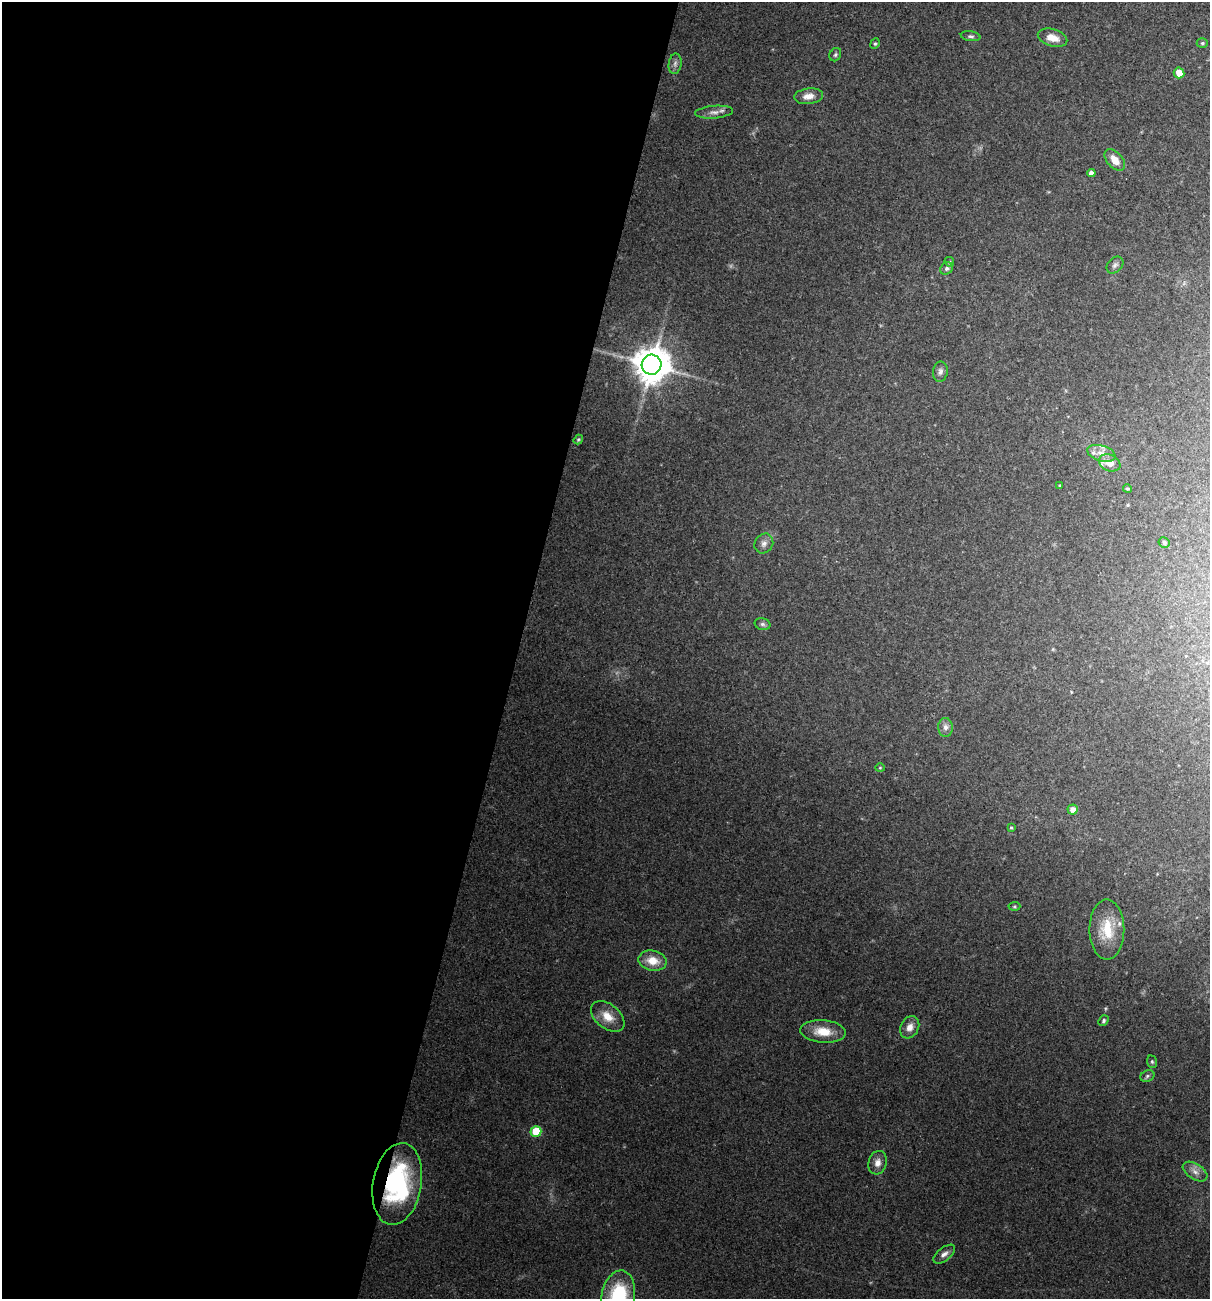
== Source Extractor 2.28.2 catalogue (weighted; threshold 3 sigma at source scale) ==
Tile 5 of 4 x 4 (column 1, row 2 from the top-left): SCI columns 125-1332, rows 2595-3891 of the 5204 x 5188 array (HDU 1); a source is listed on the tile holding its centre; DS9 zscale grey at full resolution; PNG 1212 x 1301 px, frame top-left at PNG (2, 2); each listed source drawn as its Kron ellipse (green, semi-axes under 4 px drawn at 4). Shown black and unused: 43% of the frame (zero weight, under 2 of 3 exposures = <1% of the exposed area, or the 3 px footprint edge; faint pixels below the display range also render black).
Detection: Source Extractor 2.28.2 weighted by HDU 2 'WHT'; one run over the whole footprint, this tile lists its part. Background 0.0979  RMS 0.0095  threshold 0.0429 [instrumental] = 3 sigma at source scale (4.5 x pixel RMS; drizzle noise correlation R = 1.50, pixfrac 1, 0.05/0.05 arcsec/px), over >= 5 px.
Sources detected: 46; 3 inside a brighter listed object's ellipse — not listed separately; the other 43 listed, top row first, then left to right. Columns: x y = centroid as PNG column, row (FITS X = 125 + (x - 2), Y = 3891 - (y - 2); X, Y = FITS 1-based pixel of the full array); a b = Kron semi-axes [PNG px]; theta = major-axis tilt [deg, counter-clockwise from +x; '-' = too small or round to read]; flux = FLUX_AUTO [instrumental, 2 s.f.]
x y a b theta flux
971 36 10 5 -8 2.3
1053 38 15 8 -16 11
1202 43 5 4 - 1.4
875 44 5 4 - 1.4
835 55 7 5 59 1.9
675 64 10 6 80 3.6
1179 73 5 5 - 9.9
809 96 15 8 6 8.1
714 112 19 6 5 6.3
1115 160 13 7 -49 9.9
1091 173 4 4 - 4
949 262 5 4 - 1.3
1115 265 10 7 45 3.1
947 268 7 5 45 2.7
652 365 10 10 - 2500
940 372 10 7 81 4
578 439 5 4 - 1.1
1101 453 14 8 -16 6.8
1110 463 11 8 -22 10
1060 485 3 3 - 0.93
1127 489 4 4 - 1.2
1164 542 5 5 - 2.3
764 544 10 9 - 4.9
762 624 8 6 -15 2.3
945 727 9 7 -86 4.6
880 768 4 4 - 0.96
1073 809 5 5 - 6.2
1011 828 4 3 - 1.1
1014 906 6 4 2 1.3
1107 930 30 17 -90 31
653 961 14 10 -11 15
608 1016 19 12 -39 15
1104 1021 6 4 50 1.7
910 1027 11 9 60 7.8
823 1032 23 11 -4 20
1152 1062 6 5 - 1.6
1147 1076 7 5 24 2.1
536 1131 5 5 - 31
878 1163 12 9 74 7.3
1195 1172 14 7 -32 6.4
397 1184 41 24 80 120
944 1254 13 6 37 5
618 1296 25 16 79 67
Overlapping masked pixels (flux is a lower limit): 1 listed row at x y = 397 1184
Isophote crosses this tile's border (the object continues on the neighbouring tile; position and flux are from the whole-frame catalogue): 1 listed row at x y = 618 1296